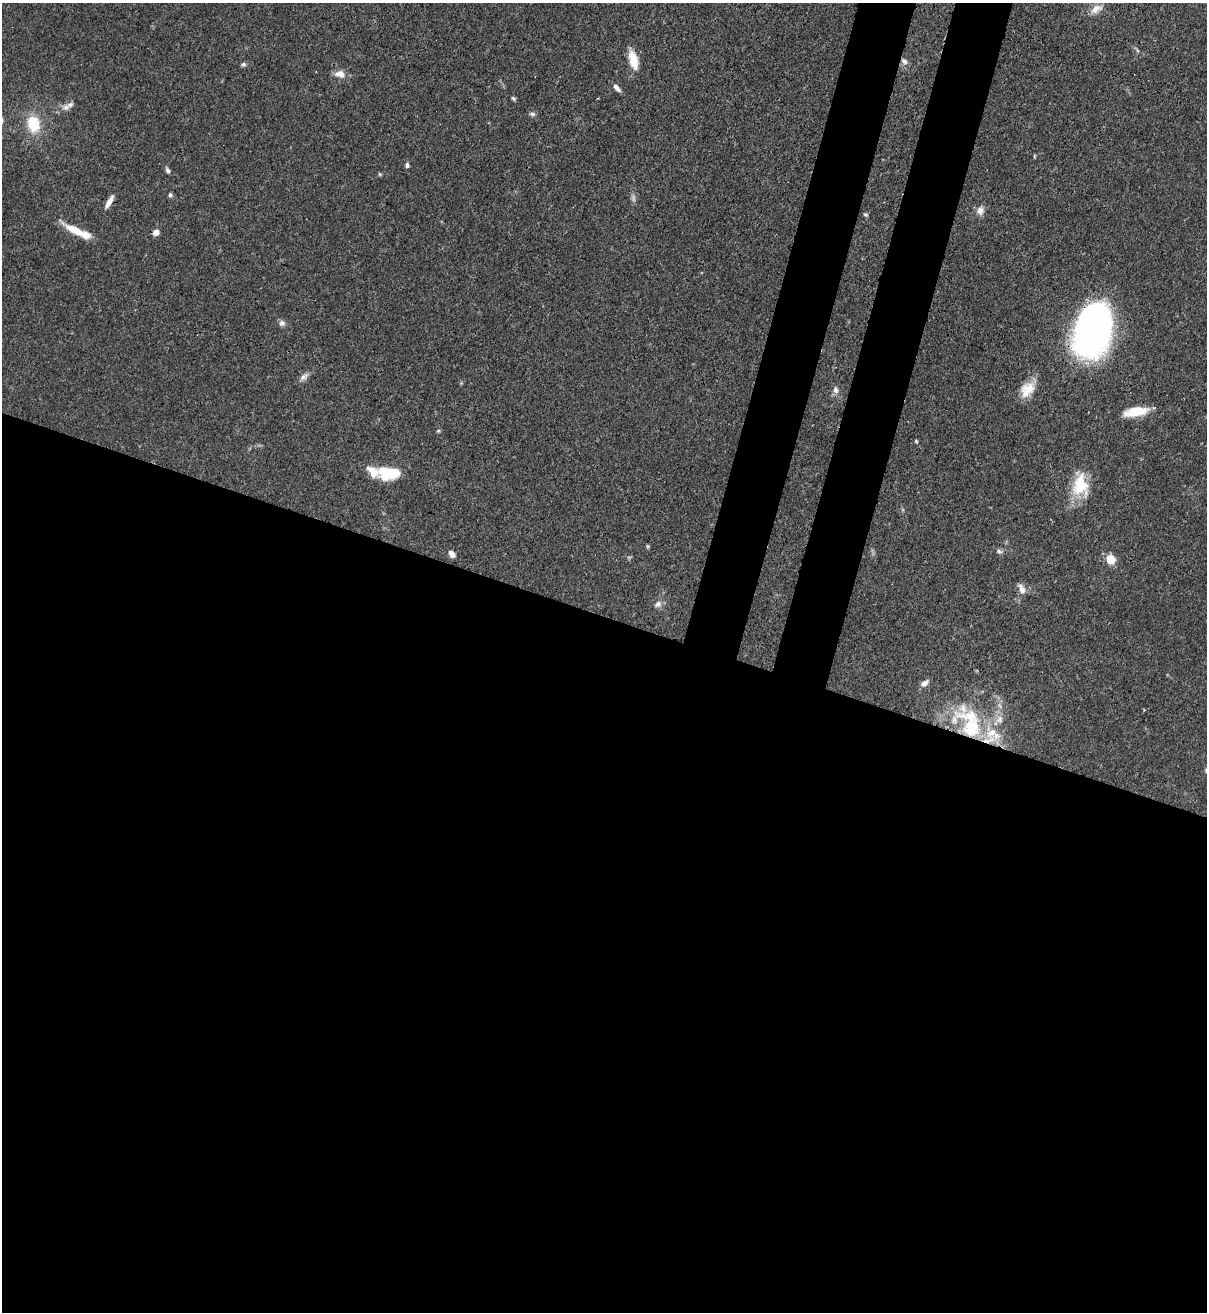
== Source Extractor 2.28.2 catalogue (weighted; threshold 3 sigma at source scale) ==
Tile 14 of 4 x 4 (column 2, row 4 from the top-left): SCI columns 1426-2630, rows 35-1344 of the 5383 x 5308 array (HDU 1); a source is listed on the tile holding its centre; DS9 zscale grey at full resolution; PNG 1209 x 1314 px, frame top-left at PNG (2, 3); no overlay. Shown black and unused: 58% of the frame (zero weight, under 3 of 4 exposures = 7% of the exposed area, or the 3 px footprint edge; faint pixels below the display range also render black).
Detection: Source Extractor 2.28.2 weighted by HDU 2 'WHT'; one run over the whole footprint, this tile lists its part. Background 0.1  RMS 0.0041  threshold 0.0185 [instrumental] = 3 sigma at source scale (4.5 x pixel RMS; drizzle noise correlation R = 1.50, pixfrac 1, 0.05/0.05 arcsec/px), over >= 5 px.
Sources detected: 47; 1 inside a brighter object's white glare — not listed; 5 inside a brighter listed object's ellipse — not listed separately; the other 41 listed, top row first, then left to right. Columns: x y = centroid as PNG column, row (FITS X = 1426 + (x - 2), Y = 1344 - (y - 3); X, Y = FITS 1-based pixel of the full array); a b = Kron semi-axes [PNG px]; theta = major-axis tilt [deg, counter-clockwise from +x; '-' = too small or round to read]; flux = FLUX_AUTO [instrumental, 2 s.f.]
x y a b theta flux
1096 9 17 10 27 3.9
633 60 23 9 -74 7.5
904 61 10 6 -42 1.7
243 64 7 5 -12 0.9
339 74 15 9 -5 3.2
617 88 11 5 -49 2
513 98 6 4 -32 0.72
70 105 11 6 21 2.2
533 114 7 5 -15 1
33 124 19 14 -78 13
1034 156 6 3 72 0.4
407 165 5 5 - 1.1
168 170 7 5 -50 1.1
380 174 5 5 - 0.54
170 195 5 5 - 0.9
633 198 11 4 -85 1.3
109 202 17 5 60 3.2
980 211 12 9 70 2.7
865 214 6 5 - 0.63
75 230 25 8 -28 9.3
156 232 6 6 - 2.8
282 323 9 7 -45 1.6
1092 330 47 30 74 170
304 377 15 7 39 2.1
1027 389 22 14 51 7.6
836 390 9 7 -69 1.7
1136 411 22 8 9 14
438 431 6 4 43 0.56
916 441 4 4 - 0.51
373 472 26 9 -34 6.9
393 472 15 12 27 10
1080 485 31 20 -85 15
647 546 6 4 -71 0.51
999 551 8 6 -18 1.1
452 554 9 6 -49 2.1
1111 559 7 6 - 9
1022 589 15 7 -64 2.5
658 604 10 8 39 2
924 683 10 7 32 2.3
999 719 15 9 53 3.9
972 728 29 26 56 27
Overlapping masked pixels (flux is a lower limit): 3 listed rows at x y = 904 61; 1092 330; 972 728